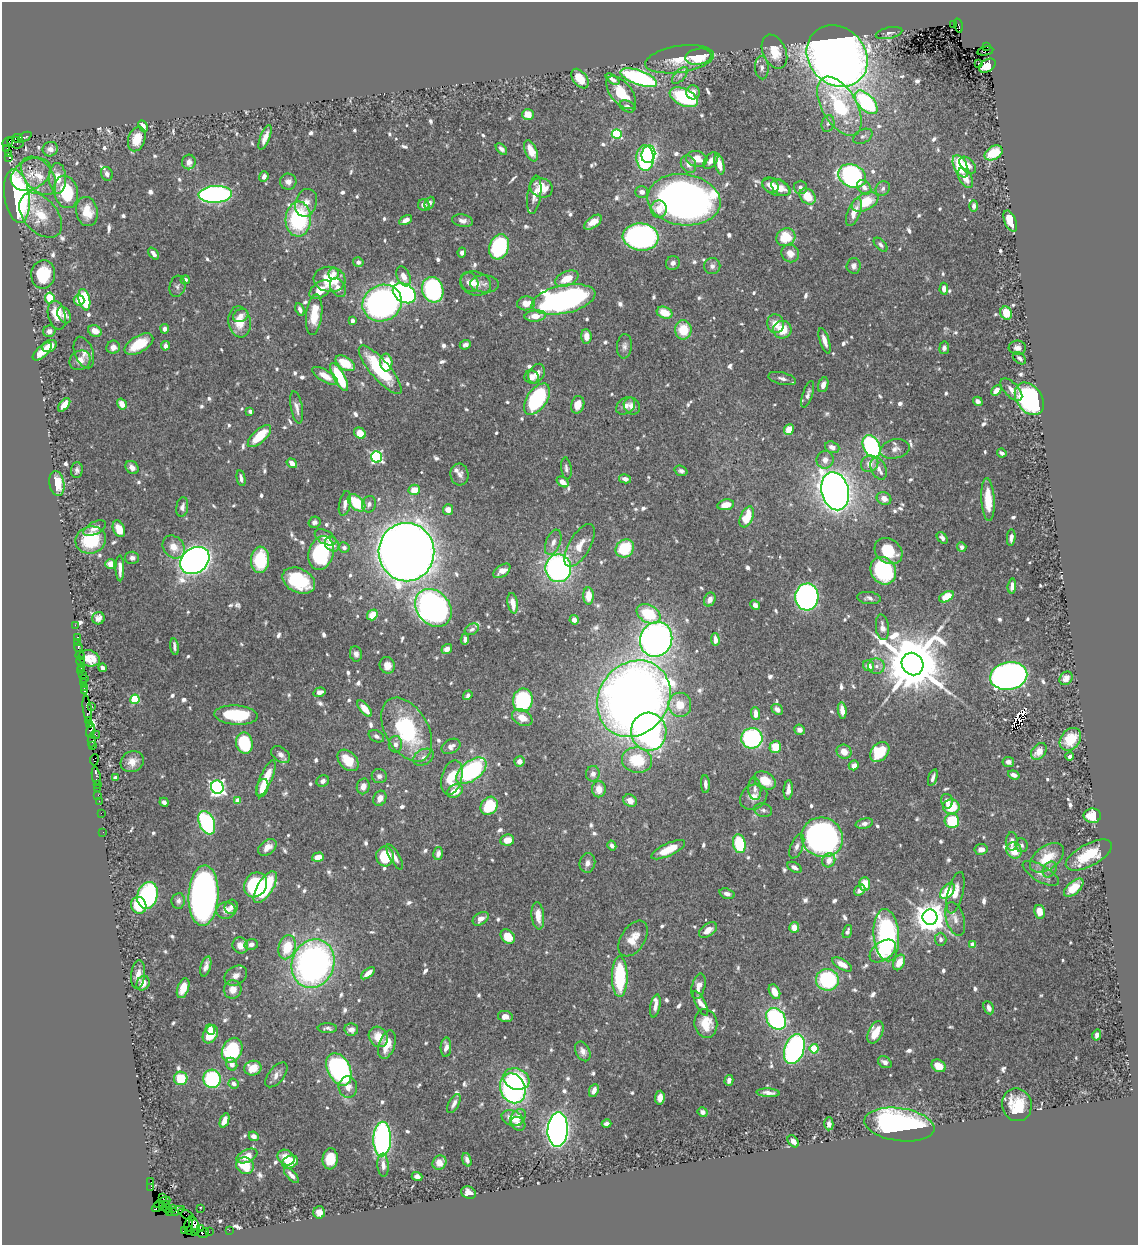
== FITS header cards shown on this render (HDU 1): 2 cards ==
NAXIS1  =                 1136
NAXIS2  =                 1243

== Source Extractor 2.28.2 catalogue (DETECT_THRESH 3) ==
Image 1136 x 1243 px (HDU 1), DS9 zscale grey, 1 PNG px = 1 image px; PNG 1140 x 1247 px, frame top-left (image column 1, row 1243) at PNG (2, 2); each listed source drawn as its Kron ellipse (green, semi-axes under 4 px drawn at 4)
Background 0.796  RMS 0.01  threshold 0.0301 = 3 sigma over >= 5 px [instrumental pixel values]
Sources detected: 857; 2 with non-positive FLUX_AUTO (blend fragments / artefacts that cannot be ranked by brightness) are neither listed nor drawn; of the other 855, the 500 brightest by FLUX_AUTO listed and drawn (355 fainter detections omitted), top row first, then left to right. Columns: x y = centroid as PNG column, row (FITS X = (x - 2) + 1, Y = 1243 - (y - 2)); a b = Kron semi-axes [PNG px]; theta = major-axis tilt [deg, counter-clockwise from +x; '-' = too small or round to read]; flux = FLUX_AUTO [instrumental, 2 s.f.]
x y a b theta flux
953 25 4 3 - 64
958 26 7 4 -77 440
889 33 14 5 12 2.7
987 46 4 3 - 280
985 51 8 4 11 120
774 52 18 11 -66 15
837 56 33 28 -47 940
698 57 13 8 9 24
680 59 35 13 9 16
979 64 3 3 - 2.7
987 66 9 6 33 12
762 68 11 7 -87 3.1
680 75 10 5 47 2.3
639 78 19 7 -20 130
580 79 11 7 -53 13
613 79 8 3 -37 2.3
693 92 7 7 - 5.9
621 93 19 10 -51 19
684 97 15 8 -25 59
866 102 14 8 -46 100
627 106 8 5 -23 2.4
839 106 32 17 -60 57
528 114 6 5 - 9.6
828 123 8 6 74 2.2
143 126 6 4 -63 4.5
617 134 5 5 - 62
863 136 10 6 29 2.4
25 137 7 3 29 170
265 137 13 4 68 6.2
18 139 5 4 - 210
137 139 12 8 71 13
8 142 6 3 30 84
16 143 8 5 -16 510
7 149 2 2 - 12
50 149 8 7 - 3.9
501 149 7 4 -46 2.8
531 151 11 5 -67 11
994 153 10 6 29 21
9 154 3 3 - 21
648 154 9 6 75 74
9 158 3 2 - 50
645 158 13 8 -86 130
697 159 11 8 -11 8.8
711 161 9 6 52 4.3
189 162 7 6 - 3.4
688 164 9 7 -61 4.7
719 164 11 4 -77 7.9
968 165 10 6 -46 5
960 166 12 6 -65 38
31 174 21 15 29 14
107 174 7 5 -68 2.9
39 176 22 14 -51 14
852 176 14 11 -25 150
264 177 5 4 - 3.4
58 178 15 8 -88 11
965 178 11 6 -59 8.1
288 182 8 8 - 3.6
771 185 9 7 -40 6.4
776 187 15 8 -19 7.5
800 187 7 6 - 2.2
864 187 8 6 -46 4.1
541 188 11 9 -20 16
780 188 10 7 -39 6.2
883 189 8 6 49 2.3
66 192 16 12 -76 44
642 192 6 5 - 3.3
215 194 16 8 3 180
534 195 19 6 82 5.4
17 196 27 12 -82 240
808 196 9 7 -47 15
684 200 37 25 -7 440
865 202 14 8 26 24
306 203 14 10 71 6.6
429 203 6 4 68 2.2
424 205 6 5 - 4
974 206 6 4 90 2.8
659 209 8 7 - 7.6
87 211 15 11 -79 14
854 212 15 6 69 7.5
41 215 26 17 -48 19
298 219 17 12 87 71
405 220 7 4 28 3.8
462 221 10 6 -11 3.4
1010 221 11 5 -69 13
593 222 10 5 37 8.1
641 237 18 13 -6 190
786 237 10 8 27 23
881 245 8 5 -46 2.3
499 247 13 9 71 76
462 252 5 4 - 2.3
790 253 9 8 - 6.8
154 254 7 4 -49 3
358 262 5 5 - 2.9
673 263 7 6 - 2.7
712 266 8 8 - 3.1
854 266 8 7 - 3
334 273 6 5 - 2.6
43 274 14 12 83 26
403 276 10 6 -66 6.5
330 279 16 12 -8 22
567 279 12 7 25 15
185 280 4 4 - 3.1
469 282 10 8 -62 4.5
475 283 16 12 -16 8.2
484 284 14 8 -3 3.6
177 286 11 8 76 2.3
338 288 10 7 -58 4.8
944 289 6 4 89 4.6
320 290 12 7 36 12
433 290 13 10 -73 130
404 293 12 9 -34 220
50 298 5 5 - 23
564 299 32 14 12 250
79 300 5 5 - 7.1
84 300 11 5 -77 37
382 303 20 18 26 280
526 303 9 7 5 8
300 309 6 4 -66 2.9
665 313 8 5 -20 13
1006 313 7 5 -62 16
57 315 15 8 -76 14
64 315 9 6 -61 4.2
241 315 8 6 27 4.3
314 315 20 8 84 17
535 316 11 5 5 9.3
352 321 4 3 - 2.7
240 322 15 11 -80 14
775 324 9 8 - 8.6
165 329 5 4 - 3.3
683 330 9 8 - 18
782 330 9 9 - 14
49 331 6 5 - 3.3
95 331 7 5 -27 7
586 336 7 5 -85 6.3
824 341 13 4 -72 5.8
139 344 16 8 31 23
465 345 6 4 22 2.6
49 346 7 5 32 7.8
165 346 5 4 - 2.9
624 346 12 7 85 3.2
113 347 7 6 - 4.2
944 348 6 5 - 2.8
1017 348 8 7 - 3.6
42 351 12 5 43 12
84 353 16 9 -70 5.6
1019 358 8 5 -39 2.2
80 360 11 9 31 6.1
386 362 9 6 -87 15
345 363 10 6 -32 19
380 370 31 9 -50 52
537 374 10 7 60 5.3
325 376 14 6 -30 8.2
339 377 15 5 -62 40
532 377 7 6 - 4.4
782 379 14 6 -14 3.2
823 385 8 5 71 3.9
1011 390 14 7 -46 4.9
996 391 6 4 42 7.1
808 394 14 5 72 2.8
537 399 18 10 55 85
1029 399 18 12 -55 200
978 401 5 4 - 2.8
122 404 6 4 -57 8.8
64 405 8 4 52 7.9
578 405 9 6 75 8.9
626 406 10 7 38 4.7
632 406 9 7 -50 5
297 407 16 6 -79 4.1
250 411 4 3 - 2.4
789 430 6 5 - 10
360 433 6 5 - 11
259 436 15 6 43 21
871 446 12 8 -64 130
832 447 7 5 -21 4
895 449 15 9 12 5.7
1002 453 5 3 - 2.6
377 457 5 5 - 120
825 460 9 8 - 4.9
292 463 5 4 - 8.8
870 464 9 8 - 6.7
132 468 7 5 -47 3.9
566 468 11 5 -82 2.4
879 469 11 7 -68 4.5
77 470 8 6 86 2.2
681 471 7 5 -20 2.2
460 475 11 9 -85 4.4
241 478 8 4 -78 2.8
625 479 6 4 -13 3.6
562 482 7 4 -37 6
57 484 12 7 -80 17
414 490 5 5 - 9.7
835 491 19 13 -76 800
884 499 7 6 - 6.8
988 500 21 6 -87 16
345 503 13 5 77 4.9
356 503 10 6 -43 29
369 504 8 7 - 3.4
726 505 8 5 10 9.8
182 507 10 6 82 3.2
448 510 5 5 - 4.7
747 517 11 6 66 21
315 522 6 5 - 2.5
95 528 12 6 28 5.3
119 529 8 5 -66 10
326 537 12 6 -29 5.2
942 538 6 4 -50 2.8
1011 538 8 4 84 3.1
91 540 15 13 17 37
553 542 13 7 68 5.1
332 544 8 6 -49 6.4
580 545 24 10 59 12
174 547 12 10 -50 8.7
344 547 5 5 - 2.3
962 547 5 4 - 2.5
625 548 10 8 44 33
888 551 15 12 -38 22
406 552 29 28 - 1700
321 553 17 12 73 80
132 558 7 6 - 2.5
195 560 15 12 37 660
260 560 13 9 87 38
110 564 5 5 - 7.3
120 568 13 4 -89 4.9
558 568 14 13 - 210
502 571 10 5 36 6.8
883 571 14 12 -59 68
299 581 17 12 -26 45
1012 586 7 4 85 3.3
588 596 8 5 -90 12
807 597 13 11 86 260
946 597 8 4 29 15
869 598 12 6 -6 2.8
710 599 7 5 65 4.1
513 603 10 5 -81 7.7
755 605 5 4 - 3.3
433 608 20 16 -49 350
648 614 13 8 -29 31
372 615 6 5 - 13
98 618 6 6 - 3.1
574 620 5 4 - 4.2
75 625 2 2 - 8.6
882 627 13 6 -83 3.9
472 629 7 5 27 2.2
77 637 3 2 - 42
465 639 6 4 86 2.6
656 639 18 16 67 430
715 640 6 4 -87 5
77 643 3 2 - 27
78 647 4 3 - 82
174 647 8 3 -82 2.3
447 649 6 4 34 5
356 654 7 6 - 3.1
80 656 5 3 - 21
89 658 11 8 -15 8.9
80 661 5 3 - 73
912 664 12 10 -52 7000
387 665 8 7 - 6.8
869 666 6 5 - 6.5
876 666 8 8 - 4
81 667 3 2 - 34
102 668 4 3 - 2.6
81 671 3 2 - 29
82 674 2 2 - 32
1009 676 19 13 10 400
84 678 2 2 - 32
1066 678 7 6 - 4.9
83 682 3 3 - 58
84 688 3 2 - 44
84 691 3 3 - 38
319 692 6 4 18 3.5
468 695 5 4 - 2.6
135 699 5 4 - 43
634 699 40 35 53 850
523 700 12 10 82 75
680 705 12 11 - 12
92 706 2 2 - 54
87 708 13 4 -83 180
365 709 10 4 -50 9.6
777 709 6 4 -41 3.1
842 710 8 4 -82 6
756 714 6 4 -87 5.6
236 715 22 9 -4 44
522 718 11 7 -31 8.5
88 720 4 3 - 81
89 724 3 3 - 80
91 730 7 4 75 160
407 730 35 21 -60 73
799 730 5 5 - 3.4
649 732 19 17 -85 200
95 735 5 3 - 77
376 736 8 5 -28 2.6
752 738 10 10 - 99
1070 739 12 9 51 20
92 741 6 4 87 74
244 743 11 8 -80 44
395 744 8 7 - 3.7
92 746 3 2 - 27
451 746 10 7 28 4
775 747 6 6 - 15
1039 751 9 6 48 8.6
844 752 7 7 - 7.4
880 752 11 8 50 34
281 755 10 7 -37 4
1070 756 4 4 - 2.8
424 757 11 7 29 3.7
94 760 5 4 - 45
348 760 12 8 -47 17
637 760 15 12 -10 29
519 761 5 5 - 4
132 762 12 10 28 6.5
1008 762 6 5 - 3.2
854 765 5 4 - 4.7
471 771 17 9 38 100
593 774 8 7 - 2.9
1014 775 6 4 -20 3.9
96 776 9 3 -80 120
379 776 7 7 - 2.7
452 777 17 10 75 19
115 778 4 4 - 2.4
266 778 19 6 67 16
933 778 8 4 71 2.7
323 781 6 5 - 2.8
765 781 11 8 -31 13
98 784 3 2 - 48
705 784 9 4 -87 3.1
363 786 8 6 74 4.9
217 787 6 6 - 220
97 788 3 2 - 61
262 788 9 5 71 7.6
599 789 8 7 - 7.5
755 789 11 6 -85 3.7
788 790 10 4 86 4.3
455 791 8 6 28 9.7
98 795 2 2 - 19
754 797 14 12 35 7.3
380 798 8 6 63 5.4
238 800 4 4 - 8.8
99 801 2 2 - 26
630 801 7 6 - 4.5
947 801 7 6 - 3.5
164 802 5 4 - 2.7
489 806 9 8 - 31
951 807 8 7 - 23
763 810 9 6 -16 2.4
101 813 2 2 - 15
1092 816 8 7 - 17
952 821 7 7 - 28
207 823 12 7 -66 100
864 824 9 5 14 2.8
103 832 2 2 - 17
822 837 21 19 -24 320
507 840 7 5 10 8.6
1012 841 9 6 -90 3.7
739 844 9 6 -80 35
1022 845 7 6 - 2.2
612 846 5 4 - 2.6
797 846 13 6 67 3.1
267 847 10 7 37 6.6
981 849 6 5 - 3.8
668 850 18 6 25 15
1014 850 8 7 - 14
438 853 6 4 76 3.4
1089 855 25 11 28 28
385 856 10 9 - 26
318 857 6 4 17 8.4
395 857 14 5 -60 4.1
1047 858 19 11 36 21
829 860 7 6 - 6.3
587 863 10 8 78 4
794 867 8 4 -30 3.1
1050 869 8 6 54 2.4
1041 873 20 8 -30 5.7
865 884 7 5 88 13
255 885 13 11 59 71
265 887 18 7 58 42
1074 888 12 6 42 11
860 890 6 4 45 4.6
947 891 9 5 49 21
955 893 21 7 76 9
727 894 8 5 -18 3
148 895 14 10 75 100
204 896 30 15 87 410
178 901 8 6 83 2.4
139 905 8 7 - 24
231 907 7 6 - 2.5
226 910 10 8 3 6.2
1040 912 7 5 -78 7.2
538 916 14 6 -84 9
930 917 7 7 - 1400
481 919 9 5 34 5.3
955 919 17 9 -74 6.2
794 927 5 5 - 8
708 930 10 6 36 6.4
847 931 7 4 70 2.2
886 935 26 13 -86 110
508 937 8 6 -44 14
633 939 20 12 57 10
941 939 6 5 - 2.4
251 944 7 5 13 3.3
972 944 4 4 - 8
240 946 8 7 - 6.2
287 947 12 8 75 22
883 951 15 9 35 17
899 962 8 5 64 9.1
313 964 25 21 69 270
842 964 11 5 -30 7
206 966 10 5 74 3.7
368 973 8 4 39 5.2
138 974 14 7 83 5.7
236 976 12 9 34 5
620 977 20 7 -90 51
827 980 11 11 - 62
143 983 7 6 - 6.2
698 986 13 6 75 5
183 988 10 5 70 9
233 989 9 9 - 6.6
774 992 8 5 -63 10
700 1003 13 5 -63 4.5
655 1006 12 5 78 3.8
989 1008 7 5 -65 4.4
505 1016 7 5 -10 5.3
776 1019 11 9 -56 120
706 1024 14 11 -81 15
327 1028 10 5 -2 2.3
210 1029 5 4 - 5.3
351 1029 7 6 - 3.8
875 1032 12 7 64 13
210 1034 9 7 60 18
1097 1035 5 4 - 2.7
378 1037 11 9 -55 11
387 1045 15 8 72 10
446 1047 10 5 87 5.2
794 1049 15 9 70 180
814 1049 4 4 - 31
232 1050 13 9 65 59
583 1051 10 7 -64 4.5
885 1062 7 5 -33 3.4
232 1064 6 5 - 5.1
939 1066 7 6 - 9.7
253 1068 8 7 - 12
339 1069 17 11 -63 220
276 1075 14 7 51 4.7
181 1078 7 6 - 20
212 1079 9 8 - 62
516 1079 13 10 -19 44
729 1080 5 4 - 3.1
234 1084 5 5 - 3.1
348 1087 11 9 -86 5.6
513 1088 15 12 -67 170
594 1090 7 4 67 4.7
768 1093 11 4 -4 4.2
660 1098 7 4 85 6.4
454 1104 10 5 62 3.4
1017 1105 16 15 - 23
703 1112 5 5 - 2.7
518 1117 9 6 51 7.2
512 1118 11 7 -20 8.7
224 1120 7 4 68 6.2
606 1123 5 4 - 2.8
518 1124 8 6 -38 3.2
829 1124 6 4 87 3.2
899 1124 35 16 -8 190
558 1130 17 10 87 540
254 1136 5 4 - 3
382 1139 17 8 88 200
793 1141 7 4 -50 4.5
247 1156 11 6 24 8.4
286 1158 9 7 -32 8.9
330 1159 10 7 85 16
467 1160 7 4 -70 2.6
290 1162 8 6 26 15
439 1163 7 6 - 6.4
383 1165 11 5 -86 4.1
245 1166 9 8 - 17
291 1175 10 4 -48 3.3
417 1176 5 4 - 3.1
151 1182 2 2 - 11
151 1188 4 2 - 39
469 1193 7 6 - 5.3
163 1198 4 2 - 22
162 1202 9 3 25 74
167 1204 4 3 - 73
157 1207 6 3 41 310
163 1207 3 3 - 190
168 1208 3 2 - 37
172 1208 4 3 - 63
200 1208 2 2 - 13
176 1211 9 3 20 110
169 1212 2 2 - 7.8
319 1212 6 6 - 5.3
186 1215 9 3 -31 45
188 1225 7 3 78 71
194 1225 9 4 -66 810
200 1228 3 3 - 380
190 1230 3 3 - 310
229 1230 2 2 - 12
185 1231 4 3 - 73
195 1232 3 2 - 27
209 1232 2 2 - 14
204 1233 6 4 43 66
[355 fainter detections neither listed nor drawn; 2 non-positive-flux detections neither listed nor drawn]